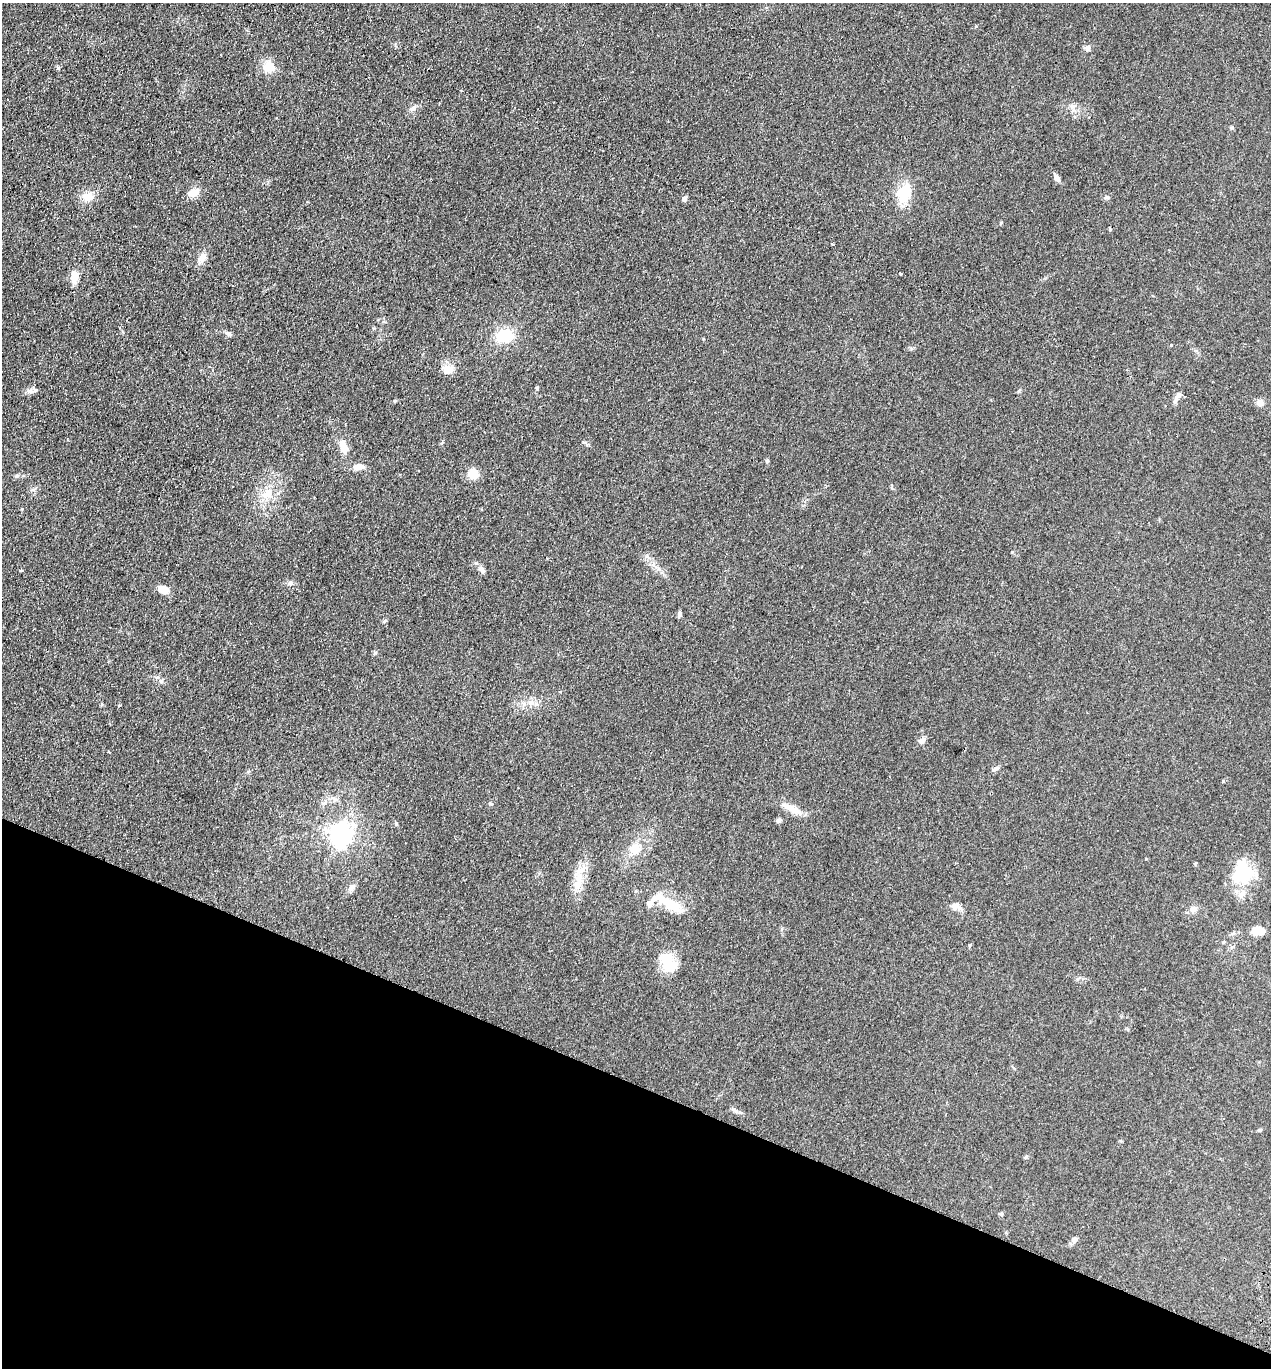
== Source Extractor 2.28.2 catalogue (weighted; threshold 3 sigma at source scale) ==
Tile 15 of 4 x 4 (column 3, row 4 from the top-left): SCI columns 2730-3998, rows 24-1389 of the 5589 x 5512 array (HDU 1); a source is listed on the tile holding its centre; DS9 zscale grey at full resolution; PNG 1273 x 1370 px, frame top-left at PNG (2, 3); no overlay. Shown black and unused: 21% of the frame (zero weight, under 2 of 3 exposures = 3% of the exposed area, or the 3 px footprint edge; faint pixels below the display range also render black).
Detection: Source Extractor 2.28.2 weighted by HDU 2 'WHT'; one run over the whole footprint, this tile lists its part. Background 0.0961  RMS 0.01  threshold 0.0459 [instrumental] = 3 sigma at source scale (4.5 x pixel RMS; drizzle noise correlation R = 1.50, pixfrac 1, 0.05/0.05 arcsec/px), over >= 5 px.
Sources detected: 59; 1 inside a brighter object's white glare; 1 cosmic-ray / hot-pixel residue — not listed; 2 inside a brighter listed object's ellipse — not listed separately; the other 55 listed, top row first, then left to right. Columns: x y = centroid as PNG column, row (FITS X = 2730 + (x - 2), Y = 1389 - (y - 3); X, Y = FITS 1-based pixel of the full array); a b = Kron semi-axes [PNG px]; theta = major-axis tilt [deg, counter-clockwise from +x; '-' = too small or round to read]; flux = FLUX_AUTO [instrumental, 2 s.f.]
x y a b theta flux
1087 48 7 7 - 3.3
269 66 11 10 - 15
1072 106 7 4 -18 2.5
413 108 10 7 37 3.8
1057 178 8 5 -54 4.3
194 193 16 9 15 8.7
904 194 21 15 -84 25
88 196 14 11 4 10
1107 197 6 4 0 1.4
685 199 6 5 - 2.9
833 244 3 3 - 2.9
202 258 12 8 65 8
900 273 3 3 - 9
75 276 11 7 85 14
229 334 8 6 -18 2.5
504 336 17 14 16 30
1171 345 3 3 - 1.8
448 370 13 10 17 9.4
537 388 5 4 - 1
29 390 7 4 -18 2.5
1178 395 10 7 52 4.6
1260 403 9 8 - 5.6
344 448 13 8 -72 12
767 461 5 5 - 1.2
358 467 16 8 3 6.3
473 474 8 8 - 18
17 475 5 5 - 1.7
268 493 15 12 65 14
1012 552 4 3 - 0.72
21 570 5 3 - 1
482 570 11 6 -57 3.6
290 583 7 6 - 2.4
164 590 12 9 -16 8.2
679 615 9 5 78 1.9
384 621 6 4 31 1.4
531 703 10 7 1 5.8
921 740 10 6 36 3.5
109 752 3 3 - 3.6
995 769 11 4 36 2.2
491 804 5 3 - 1.1
792 809 26 8 -26 13
779 820 7 5 37 2.3
340 834 9 8 - 400
635 849 16 12 59 14
1244 873 32 21 29 37
578 878 16 11 85 14
351 888 9 7 44 4.1
665 902 53 16 -18 32
956 906 14 9 -20 5.8
1193 909 9 8 - 5.1
1257 931 15 9 -4 9.5
668 962 27 15 -58 26
1259 1130 5 4 - 1.3
1001 1214 5 5 - 1.4
1074 1241 7 4 71 2.1
Unlisted compact peaks at least as high as the median listed source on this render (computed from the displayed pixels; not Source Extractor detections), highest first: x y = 58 68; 375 653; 396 823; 395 401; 1001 222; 22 509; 1019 391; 739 1112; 1223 781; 584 442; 1232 128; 1026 1157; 161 681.